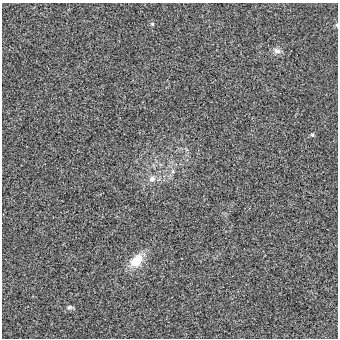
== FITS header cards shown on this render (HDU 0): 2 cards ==
NAXIS1  =                  336 / length of data axis 1
NAXIS2  =                  336 / length of data axis 2

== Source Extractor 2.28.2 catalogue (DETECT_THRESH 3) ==
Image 336 x 336 px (HDU 0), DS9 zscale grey, 1 PNG px = 1 image px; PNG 340 x 340 px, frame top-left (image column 1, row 336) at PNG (2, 3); no overlay
Background 3.69e-04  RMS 0.0061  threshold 0.0184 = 3 sigma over >= 5 px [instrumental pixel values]
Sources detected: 7; all 7 listed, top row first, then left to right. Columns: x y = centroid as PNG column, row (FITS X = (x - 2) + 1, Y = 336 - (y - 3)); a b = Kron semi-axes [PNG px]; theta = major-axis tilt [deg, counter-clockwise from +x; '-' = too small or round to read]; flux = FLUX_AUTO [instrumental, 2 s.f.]
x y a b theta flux
152 24 4 4 - 0.5
337 25 6 4 -88 0.41
277 51 10 8 -21 1.9
312 135 5 4 - 0.75
152 179 9 8 - 2.3
136 261 16 11 48 9.2
69 307 8 5 -11 0.88
At the frame edge (FLAGS 8, measured only in part): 1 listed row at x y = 337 25